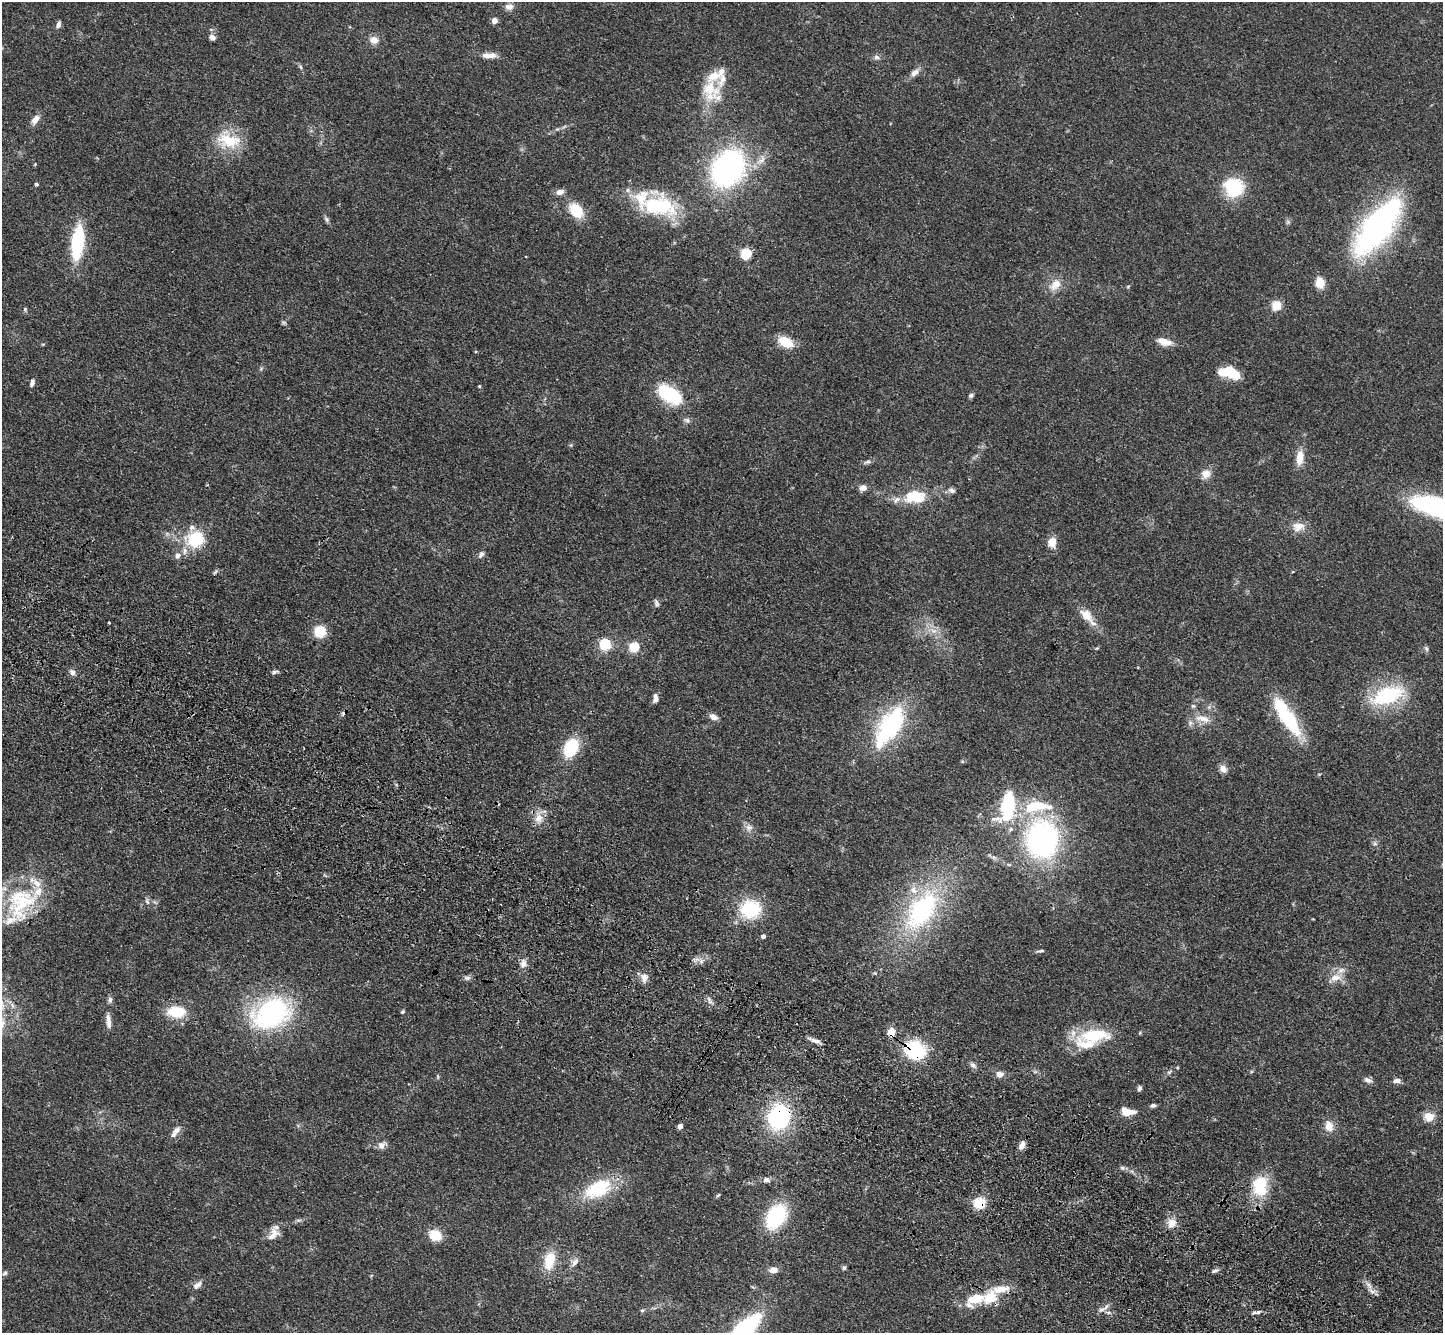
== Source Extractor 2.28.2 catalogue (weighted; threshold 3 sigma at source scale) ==
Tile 6 of 4 x 4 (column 2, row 2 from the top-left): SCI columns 1511-2951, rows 3051-4381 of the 5902 x 5965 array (HDU 1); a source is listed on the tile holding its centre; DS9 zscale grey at full resolution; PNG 1445 x 1335 px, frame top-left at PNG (2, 2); no overlay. Shown black and unused: <1% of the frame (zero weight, under 3 of 4 exposures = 6% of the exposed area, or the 3 px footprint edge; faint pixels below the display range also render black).
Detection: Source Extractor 2.28.2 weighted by HDU 2 'WHT'; one run over the whole footprint, this tile lists its part. Background 0.0897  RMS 0.0062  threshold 0.0279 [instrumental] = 3 sigma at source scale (4.5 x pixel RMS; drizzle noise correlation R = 1.50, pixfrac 1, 0.05/0.05 arcsec/px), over >= 5 px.
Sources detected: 154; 5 inside a brighter object's white glare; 2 cosmic-ray / hot-pixel residue — not listed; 11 inside a brighter listed object's ellipse — not listed separately; the other 136 listed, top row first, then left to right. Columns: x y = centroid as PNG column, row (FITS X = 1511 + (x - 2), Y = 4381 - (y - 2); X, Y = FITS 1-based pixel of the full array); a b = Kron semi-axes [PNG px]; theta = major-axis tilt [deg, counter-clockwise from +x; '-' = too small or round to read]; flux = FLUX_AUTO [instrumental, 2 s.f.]
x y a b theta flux
509 7 11 8 -1 3.3
495 21 4 4 - 7
58 24 9 5 77 2.1
212 37 8 7 - 2.6
374 40 10 9 - 4.9
488 55 15 8 -4 5
876 57 8 6 -16 1.8
300 67 6 4 -60 1.1
915 73 12 8 41 3.5
709 88 38 28 -22 24
35 119 15 8 56 4.1
229 141 32 17 -10 22
728 168 40 31 55 140
36 184 4 4 - 1.3
1234 187 17 17 - 38
560 192 10 7 18 3.2
658 206 51 26 -8 50
576 210 17 12 -48 17
326 219 8 5 -60 1.5
1377 226 46 16 53 220
78 242 26 9 83 58
746 254 5 5 - 50
1320 283 10 7 -76 11
1055 285 20 13 45 7.8
1276 305 5 5 - 34
25 309 5 5 - 0.95
284 322 7 4 -1 1
786 342 14 9 -25 15
1164 342 19 9 -15 6.1
1235 374 17 10 -41 12
32 383 9 5 76 2.2
479 386 4 3 - 0.66
669 394 22 12 -33 42
971 395 6 6 - 1.3
687 420 8 6 -16 1.7
1300 458 19 8 83 8.2
867 462 11 4 9 1.6
1206 474 12 11 - 5.2
863 488 7 6 - 4.6
952 490 9 7 -19 2.2
915 497 23 14 -2 25
1439 507 44 15 -14 140
1298 526 16 12 8 6.9
192 527 8 7 - 2.8
196 539 14 12 15 33
1052 542 9 8 - 7.9
185 551 11 6 84 3.1
481 554 9 6 57 2
178 556 8 7 - 2.9
656 603 10 6 -69 1.6
1087 616 27 11 -47 10
109 622 3 2 - 0.64
320 631 15 14 - 11
934 631 10 7 0 3.9
605 644 5 5 - 69
634 647 5 5 - 37
1097 648 5 4 - 0.69
1426 649 8 5 -57 1.3
73 672 7 7 - 2.3
275 672 8 5 18 1.4
1387 695 39 19 20 47
655 698 11 5 85 2.8
1193 706 6 6 - 1.2
713 717 9 6 -27 4.1
1203 719 24 9 -13 7.6
1292 725 35 14 -43 26
890 726 51 21 58 69
571 748 13 9 63 41
1223 769 9 8 - 4.1
1008 806 32 15 75 46
1031 807 54 15 3 34
539 818 14 11 85 6.6
749 827 10 8 8 3.1
1042 839 29 25 88 170
1375 844 7 4 -1 1.2
147 901 10 5 -72 1.6
21 902 52 38 62 55
750 909 22 19 5 34
922 910 37 20 56 93
763 936 4 4 - 2.4
1041 951 11 3 6 1.1
701 961 6 6 - 1.8
523 963 10 8 68 3.4
467 978 8 6 14 1.8
644 978 12 10 -71 4.1
1335 978 16 10 13 6.7
110 1000 9 6 81 1.8
710 1001 10 4 -64 1.9
176 1012 17 11 -3 21
402 1012 5 4 - 0.96
271 1013 42 29 26 96
108 1021 21 6 -85 4.3
891 1032 11 9 -79 5.5
1094 1035 42 15 6 31
815 1041 15 5 -14 3.1
915 1050 20 16 -22 45
973 1065 9 6 -30 1.9
1169 1072 8 4 37 1.2
999 1074 8 7 - 3.4
438 1077 6 3 -72 0.71
1368 1080 11 6 -22 2.5
1397 1081 9 5 4 2.8
1139 1088 7 5 72 1.5
1153 1105 6 5 - 1.4
1127 1112 16 8 -8 9.1
779 1117 22 18 77 69
1429 1117 10 9 - 8.1
680 1126 4 4 - 4.6
1329 1126 14 11 -74 6
177 1130 14 8 36 3.8
382 1145 12 8 32 3.2
1022 1145 13 6 69 3
1122 1168 7 4 -1 1.2
766 1180 9 7 1 2.4
1260 1186 23 15 -84 27
598 1188 37 19 27 34
718 1195 8 3 44 0.75
980 1203 15 12 1 12
776 1216 21 14 58 57
1172 1223 12 10 51 6
273 1235 20 11 48 7.1
435 1235 10 8 -27 18
549 1261 21 12 75 16
575 1262 10 7 44 3
844 1268 6 6 - 1.3
773 1270 9 7 3 4.8
1215 1271 9 5 17 1.6
5 1273 7 5 34 1.4
197 1285 14 7 36 3.1
1001 1289 26 9 7 9.5
1372 1291 11 6 -20 2.8
975 1299 24 12 26 18
1101 1309 9 6 32 2.4
642 1310 5 5 - 0.97
1258 1312 6 5 - 1.5
744 1330 39 14 44 81
Overlapping masked pixels (flux is a lower limit): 4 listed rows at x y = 891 1032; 915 1050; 779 1117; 980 1203
Isophote crosses this tile's border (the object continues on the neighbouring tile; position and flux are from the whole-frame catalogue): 2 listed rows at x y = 1439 507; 744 1330